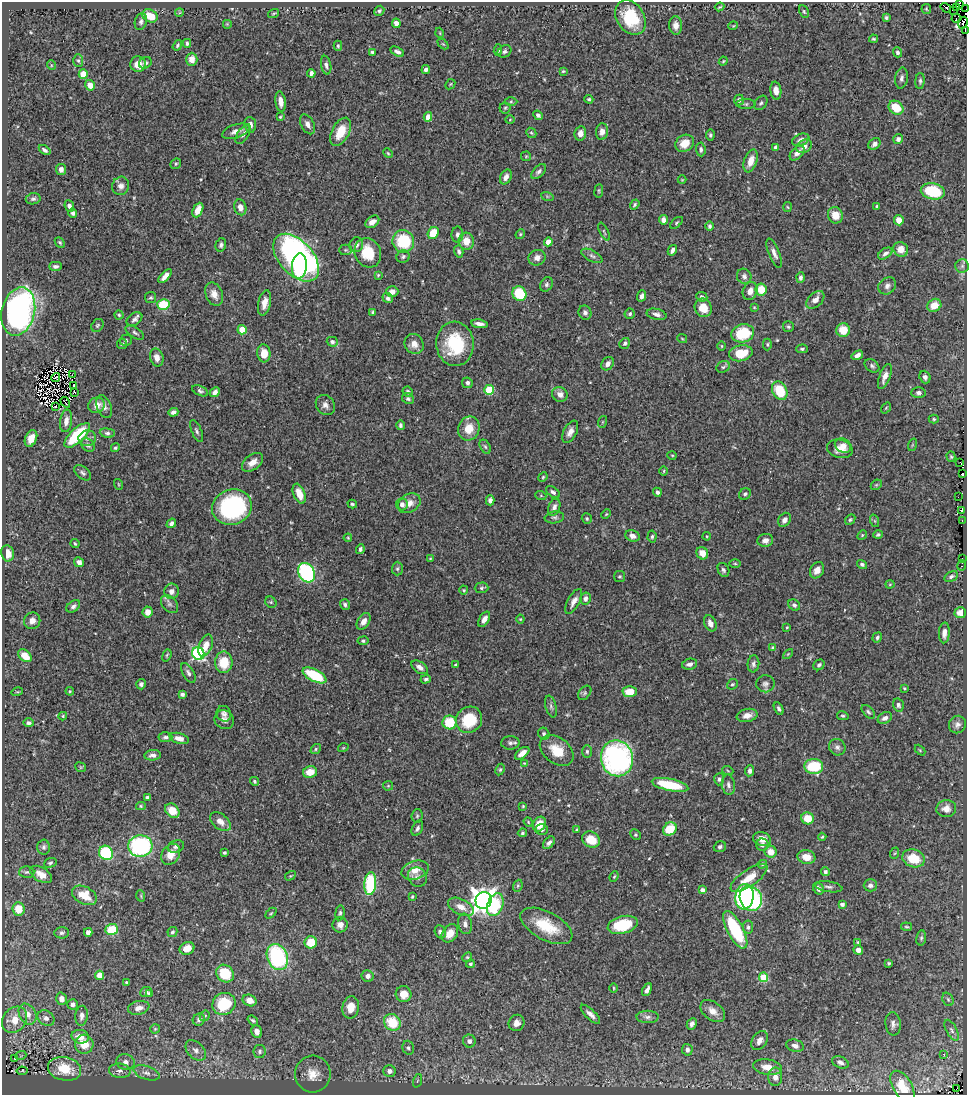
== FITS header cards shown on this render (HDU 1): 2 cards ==
NAXIS1  =                  965
NAXIS2  =                 1093

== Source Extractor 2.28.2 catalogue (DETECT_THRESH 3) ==
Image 965 x 1093 px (HDU 1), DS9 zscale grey, 1 PNG px = 1 image px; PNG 969 x 1097 px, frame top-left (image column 1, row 1093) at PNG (2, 2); each listed source drawn as its Kron ellipse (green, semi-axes under 4 px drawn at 4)
Background 0.69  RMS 0.018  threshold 0.053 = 3 sigma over >= 5 px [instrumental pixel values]
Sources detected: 516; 4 with non-positive FLUX_AUTO (blend fragments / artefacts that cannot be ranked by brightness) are neither listed nor drawn; of the other 512, the 500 brightest by FLUX_AUTO listed and drawn (12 fainter detections omitted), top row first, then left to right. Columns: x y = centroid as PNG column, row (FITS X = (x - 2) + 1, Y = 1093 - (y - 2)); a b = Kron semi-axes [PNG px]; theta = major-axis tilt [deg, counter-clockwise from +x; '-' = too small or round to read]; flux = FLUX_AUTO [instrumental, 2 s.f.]
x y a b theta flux
959 4 4 2 - 10
719 7 5 2 - 1.2
957 7 2 2 - 13
946 8 5 2 - 12
926 9 5 5 - 1.3
966 9 2 2 - 7.2
954 10 2 2 - 11
379 11 5 4 - 2.3
804 11 6 4 -63 1.8
179 13 4 3 - 1.2
274 13 6 2 19 1.2
150 16 8 6 -27 25
630 18 18 14 -58 53
886 18 4 3 - 1.4
956 18 4 3 - 39
141 22 9 6 74 3.6
396 23 5 4 - 6.9
963 23 6 2 63 2.7
227 24 5 4 - 1.2
676 25 9 6 -87 7.2
733 26 5 3 - 0.98
965 30 3 2 - 6.6
440 33 5 3 - 1
873 39 4 3 - 1.5
187 43 4 4 - 2.3
443 44 6 4 -44 1.3
177 45 5 4 - 2
338 46 5 4 - 1.5
498 50 6 4 82 2.2
504 51 7 5 32 3
372 52 4 4 - 2.3
397 52 7 4 -28 4
898 52 5 4 - 2.8
192 59 6 5 - 10
78 61 6 5 - 2.2
723 61 4 4 - 1.2
145 63 7 5 32 3
138 64 7 7 - 13
51 65 5 3 - 0.98
326 65 9 5 -77 3.6
426 70 4 3 - 4.3
563 71 4 4 - 1.3
311 73 4 4 - 3.7
83 74 4 4 - 26
901 78 10 6 81 5.3
920 81 8 4 86 2.8
450 84 6 4 45 1.4
90 85 5 5 - 11
776 91 9 5 -81 8.9
589 99 4 4 - 1.8
739 100 5 5 - 3
281 102 10 5 -83 8.6
511 102 6 4 0 1.7
761 103 8 5 53 2.6
746 104 9 5 0 2.4
505 108 5 5 - 1.9
896 108 8 6 -34 28
538 115 5 4 - 3.3
280 117 4 3 - 1.2
428 117 5 4 - 9.7
510 120 4 3 - 0.94
308 124 11 6 -62 5.9
250 125 8 6 -85 6
236 131 14 6 18 7.6
341 132 15 8 62 23
602 132 8 6 85 7.2
531 133 6 4 -43 1.6
580 133 7 6 - 7.2
243 134 11 5 57 4.6
710 135 5 4 - 2.1
898 139 5 5 - 4.6
801 140 9 6 24 5.7
685 143 10 8 35 17
874 144 6 5 - 4.4
804 146 8 6 32 7.3
775 147 4 4 - 3
701 149 7 4 -85 3.3
45 150 6 3 -35 2.9
388 153 5 4 - 1.4
797 153 9 5 46 5.5
526 156 5 4 - 1.4
751 161 12 6 70 12
176 164 6 5 - 1.5
61 169 5 5 - 5
539 171 9 5 45 4
506 177 8 5 63 5.7
682 180 4 4 - 1.1
121 186 9 8 - 5.8
599 191 7 3 82 1.3
933 191 12 8 -12 64
547 196 6 4 -19 1.4
33 199 7 5 9 2.7
635 205 5 4 - 2.1
69 206 6 4 -66 4.3
877 206 3 3 - 1.4
240 207 8 6 -73 7.5
787 207 5 3 - 1.1
198 210 7 5 64 13
73 213 4 4 - 3.7
835 215 8 7 - 15
663 220 5 4 - 5.9
899 220 5 5 - 11
372 222 8 5 37 7.7
676 223 7 3 41 1.6
710 226 5 4 - 2.6
604 232 9 3 -64 1.5
433 233 6 5 - 28
457 234 8 6 88 3.8
520 234 5 4 - 1.6
403 241 11 10 - 62
466 241 8 7 - 14
60 242 6 4 -49 1.8
548 242 4 4 - 16
221 245 7 5 74 2.8
356 245 7 7 - 4.5
901 249 8 7 - 14
345 250 6 5 - 1.9
672 250 5 3 - 4
459 251 6 4 -75 2.7
368 253 15 13 -64 35
774 253 15 5 -68 6
885 253 8 5 34 4.1
592 256 11 5 -27 3.8
403 257 7 6 - 2.6
296 258 28 17 -47 430
537 258 9 7 24 6.5
55 266 6 4 1 3.3
299 266 12 7 84 100
962 266 7 6 - 3.5
378 275 4 3 - 1.3
165 276 8 4 46 7.8
744 276 8 7 - 4
800 278 5 4 - 3.1
546 284 7 5 59 3
887 286 9 7 41 5.2
761 290 6 6 - 23
750 291 9 7 68 7.8
392 292 6 5 - 7.5
214 294 12 8 -67 10
519 294 7 6 - 47
642 296 5 4 - 4.9
702 297 6 4 -25 2.4
151 298 5 5 - 2.1
388 298 5 4 - 3.4
815 300 11 7 44 7.8
265 303 13 6 78 9.4
163 304 6 5 - 43
934 305 7 6 - 16
754 307 3 3 - 1.1
703 308 9 8 - 17
18 312 24 16 76 420
373 312 4 3 - 1.6
585 313 7 6 - 4.4
630 314 5 5 - 2.1
656 314 10 5 -13 4.9
119 315 4 4 - 1.6
134 319 9 6 36 4.6
479 324 8 4 -9 5.2
97 325 7 5 51 2.1
788 327 5 5 - 2.2
242 330 5 4 - 31
843 330 7 7 - 21
135 333 10 5 -31 3.1
743 333 11 9 15 47
682 338 5 3 - 0.99
126 340 6 5 - 2.3
332 342 5 5 - 3.3
625 343 6 5 - 2.8
122 344 5 5 - 1.9
414 344 10 9 - 9.4
455 344 22 18 -86 67
767 344 6 4 90 1.8
722 346 5 3 - 1.1
802 349 6 4 1 2.1
264 353 9 6 -84 14
741 353 12 8 11 27
857 355 6 4 33 5.4
157 358 9 6 -75 7.9
608 364 7 5 55 5.2
872 366 8 5 -39 2.7
723 367 7 5 28 2.5
72 375 3 2 - 1.2
885 376 13 5 69 7.6
56 377 4 2 - 1
925 377 6 5 - 4.5
467 383 5 5 - 3.3
73 385 2 2 - 1
489 390 5 4 - 48
200 391 8 4 -25 2.6
780 391 10 7 -62 41
75 392 3 2 - 2.2
215 392 5 4 - 4.4
407 392 5 5 - 2.5
918 393 7 5 1 3.1
560 394 8 7 - 6.3
408 399 6 5 - 2.3
65 402 6 2 -56 2.4
97 405 8 7 - 11
325 405 11 9 -54 6.1
55 407 3 2 - 1.1
104 407 12 7 -69 6
886 408 6 3 54 1.1
173 412 5 4 - 3.8
934 419 5 4 - 1.6
66 421 11 6 82 7.9
602 422 6 3 71 1.2
400 425 5 4 - 2.6
469 428 12 10 67 18
197 431 12 5 -67 3.3
570 432 12 6 62 6.6
107 433 7 4 -6 2.9
77 435 16 7 43 66
31 438 8 5 66 11
87 438 9 8 - 4.8
88 445 7 6 - 3
912 445 6 4 71 1.4
843 446 8 7 - 7.7
485 447 7 5 -61 2.2
115 448 5 4 - 1.6
840 449 13 9 -14 12
672 455 5 3 - 1
951 457 5 4 - 1.8
253 462 12 7 36 9.4
960 462 3 2 - 6.6
664 471 4 3 - 1.1
83 473 10 6 -39 3.2
962 474 3 3 - 25
543 477 5 4 - 1.4
118 484 5 3 - 1.1
876 485 6 4 43 1.6
553 492 8 5 -38 3
657 492 4 4 - 3.1
299 494 10 5 -68 16
745 494 6 5 - 2.9
541 496 5 3 - 1.3
958 497 2 2 - 2.5
490 500 5 4 - 4.7
409 503 12 9 31 10
352 504 5 3 - 2
402 504 6 6 - 5.4
232 507 20 17 18 140
554 507 9 5 68 5
962 510 3 3 - 11
606 514 5 4 - 1.3
554 517 10 6 8 3.3
587 519 5 4 - 2
784 520 7 5 57 4.8
850 520 6 4 48 1.7
962 520 2 2 - 1.3
875 521 6 4 -71 1.6
171 523 5 4 - 3.7
862 535 5 4 - 1.4
878 535 4 4 - 1.9
632 536 7 5 -22 6.2
707 536 4 4 - 1.1
652 537 6 4 86 2.1
348 538 4 4 - 1.2
765 540 8 6 7 5.9
75 544 5 3 - 1.7
360 549 5 4 - 3.1
8 553 8 6 -80 9.8
702 553 6 5 - 12
430 559 4 4 - 1.2
962 559 3 2 - 1.8
79 562 5 4 - 5.5
735 564 6 4 -1 1.5
862 565 5 4 - 2.6
962 565 5 3 - 8
397 569 7 5 89 2.5
723 570 7 5 -64 3
817 570 8 6 59 7
306 573 10 7 -63 150
619 576 6 5 - 1.9
951 576 7 4 29 2.7
890 584 4 4 - 1.3
481 588 7 5 2 2.1
464 590 4 4 - 1.2
171 591 8 7 - 6.4
585 598 6 5 - 4.5
574 601 14 6 61 7
271 602 6 5 - 2
169 604 10 7 -47 4.3
345 605 5 4 - 3.1
794 605 6 5 - 3.1
73 606 8 5 37 3.7
147 612 5 5 - 8.6
960 613 6 5 - 9.9
484 619 8 5 59 6
520 619 4 4 - 1.2
32 621 8 8 - 7.4
364 621 9 5 57 7.5
710 623 8 5 -66 6.6
787 627 3 2 - 1
944 633 10 5 87 6.7
877 637 5 4 - 2.4
363 641 5 4 - 2.3
206 645 11 6 69 11
773 647 4 3 - 1.5
198 654 6 6 - 160
788 654 6 3 45 1.1
167 655 6 3 70 1.4
25 656 8 5 -43 16
224 662 10 8 89 29
689 664 8 5 13 4.9
753 664 8 6 84 3.7
456 665 3 3 - 2
819 665 6 5 - 2.8
420 667 9 5 -34 6.1
188 673 11 5 -60 4
315 675 13 6 -28 58
426 679 5 4 - 2.8
141 684 5 5 - 2.7
732 684 6 4 40 1.9
765 684 9 8 - 4.4
904 688 4 3 - 1.1
70 691 4 4 - 1.3
17 692 5 3 - 1.2
630 692 7 5 2 19
585 693 8 5 52 2.3
182 694 4 3 - 2.7
898 705 7 5 -77 2.7
551 706 11 5 -75 3.1
779 709 6 4 -63 3.1
868 712 8 4 -46 2.3
224 714 8 7 - 4.2
747 715 10 6 11 8.1
63 716 4 3 - 1.5
843 716 6 4 -12 1.8
885 718 7 5 29 5.1
224 720 10 9 - 5.5
469 720 14 12 45 40
450 722 7 7 - 37
28 723 5 4 - 2.9
957 725 9 8 - 4.9
544 734 6 5 - 2.2
165 737 7 5 5 3.1
179 738 10 5 -15 8
510 743 9 6 1 3.8
837 747 8 8 - 4.5
343 748 5 3 - 1.1
316 749 6 4 40 1.8
557 750 19 13 -37 23
920 750 6 4 -46 1.4
587 751 6 5 - 2.2
522 753 8 4 38 9.1
153 755 8 5 5 4.8
617 758 18 16 -78 270
524 763 4 3 - 0.99
814 766 9 7 -5 52
81 767 5 5 - 1.4
500 770 6 4 63 1.7
728 771 6 3 -20 1.1
750 771 5 4 - 4.7
310 772 7 6 - 13
719 779 6 5 - 2.8
254 781 4 4 - 2.2
670 785 18 6 -12 47
728 785 10 6 -83 3.9
388 786 5 4 - 1.3
147 798 4 4 - 2.9
141 806 5 4 - 1.5
523 806 4 3 - 1.1
946 809 10 8 6 8.8
172 811 8 6 -45 19
417 816 7 5 86 2.1
808 818 6 6 - 19
220 822 12 7 -39 8.2
528 822 5 4 - 1.3
539 824 8 6 59 20
417 828 8 5 63 3.8
541 829 6 5 - 3.5
670 829 7 6 - 31
577 830 3 3 - 1.5
522 833 5 4 - 1.7
635 835 6 5 - 1.6
822 837 4 4 - 1.6
762 839 9 6 -17 12
591 840 9 7 -34 24
549 843 7 4 46 4
762 845 6 6 - 4.8
140 846 12 11 - 160
176 846 8 6 19 3.8
44 847 7 6 - 3.1
720 847 6 5 - 2.7
771 852 6 6 - 13
106 853 7 7 - 88
224 853 3 3 - 1.7
895 853 6 3 70 1.3
171 854 11 8 58 14
806 857 9 7 -10 14
914 858 11 8 -17 29
50 863 6 4 21 2.3
762 864 5 4 - 1.4
415 870 14 9 18 12
27 872 7 5 1 2.6
825 872 4 4 - 3.7
41 874 12 7 -32 11
290 876 5 3 - 1.1
614 876 5 4 - 1.4
417 877 10 9 - 5.1
749 878 22 8 35 21
370 883 11 6 86 93
870 885 7 6 - 4.1
518 886 6 4 69 1.7
829 887 14 5 -8 3.7
818 888 6 5 - 4.3
702 890 4 4 - 4.8
84 895 13 8 -27 24
141 896 6 3 -73 1.4
412 896 3 2 - 1.2
744 897 13 9 81 190
751 898 13 11 -65 140
484 900 8 8 - 1200
842 904 4 3 - 4.2
495 905 12 7 70 59
461 907 14 7 -25 11
19 909 6 6 - 21
271 913 6 4 45 1.4
340 913 7 4 82 2.5
465 924 10 6 -81 5.2
340 925 7 7 - 6.5
623 925 15 8 14 49
546 926 28 14 -28 39
748 927 6 5 - 2.7
907 927 5 3 - 1.6
112 929 6 5 - 48
735 930 21 8 -62 81
88 932 4 4 - 7.8
172 932 5 4 - 2.5
440 932 6 5 - 3.4
62 933 7 5 6 2.9
450 933 10 7 55 12
921 938 7 5 81 2.3
311 942 6 6 - 25
858 942 3 3 - 1.1
187 948 7 6 - 14
858 950 5 4 - 5.7
277 957 13 10 -67 130
467 957 5 4 - 1.5
889 963 4 3 - 1.5
470 964 4 4 - 2.2
225 974 9 8 - 43
100 975 4 4 - 26
368 976 6 6 - 4.6
763 977 5 4 - 38
126 982 4 4 - 1.2
614 988 5 3 - 1.1
647 990 7 4 62 5
146 992 6 5 - 3
150 993 4 3 - 2
404 994 8 8 - 15
61 999 6 5 - 6.7
948 999 7 5 -67 2.2
250 1000 7 5 -23 11
73 1004 5 5 - 4.7
224 1004 12 10 29 55
351 1007 11 8 82 15
139 1008 11 7 13 7.7
713 1011 14 9 -38 11
28 1014 11 8 -61 9.8
590 1014 13 5 -44 6.3
82 1016 10 6 84 5.6
205 1016 5 4 - 1.8
648 1017 11 6 0 5.2
46 1018 9 7 -36 5
15 1020 14 11 52 21
199 1020 6 6 - 3.3
253 1020 6 4 -38 2.3
392 1022 9 7 -47 38
517 1023 8 7 - 6.9
692 1024 6 4 60 4.4
893 1024 11 7 -83 4.4
155 1029 5 5 - 1.3
952 1030 11 5 -62 3.9
257 1032 6 5 - 8.1
80 1037 8 7 - 14
759 1040 10 7 58 6.5
469 1041 6 6 - 5.1
84 1044 9 9 - 19
795 1046 9 6 -16 5.1
408 1048 7 5 -73 3.1
196 1050 12 8 -47 6.3
687 1050 6 5 - 3.6
260 1051 6 6 - 3.2
943 1054 2 2 - 4.9
21 1055 5 3 - 1.2
15 1059 3 2 - 1.2
126 1062 9 7 -14 5.4
840 1062 9 5 -22 4.1
767 1067 14 7 -10 13
65 1069 17 11 -13 38
22 1071 5 2 - 1.2
120 1071 11 7 -6 5.6
389 1071 6 5 - 5.8
146 1073 13 6 -19 5.8
313 1074 18 18 - 24
775 1077 9 7 89 8.2
417 1081 7 4 71 2
902 1086 17 9 -59 16
956 1089 2 2 - 7
At the frame edge (FLAGS 8, measured only in part): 4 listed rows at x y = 959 4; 966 9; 963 23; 965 30
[12 fainter detections neither listed nor drawn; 4 non-positive-flux detections neither listed nor drawn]